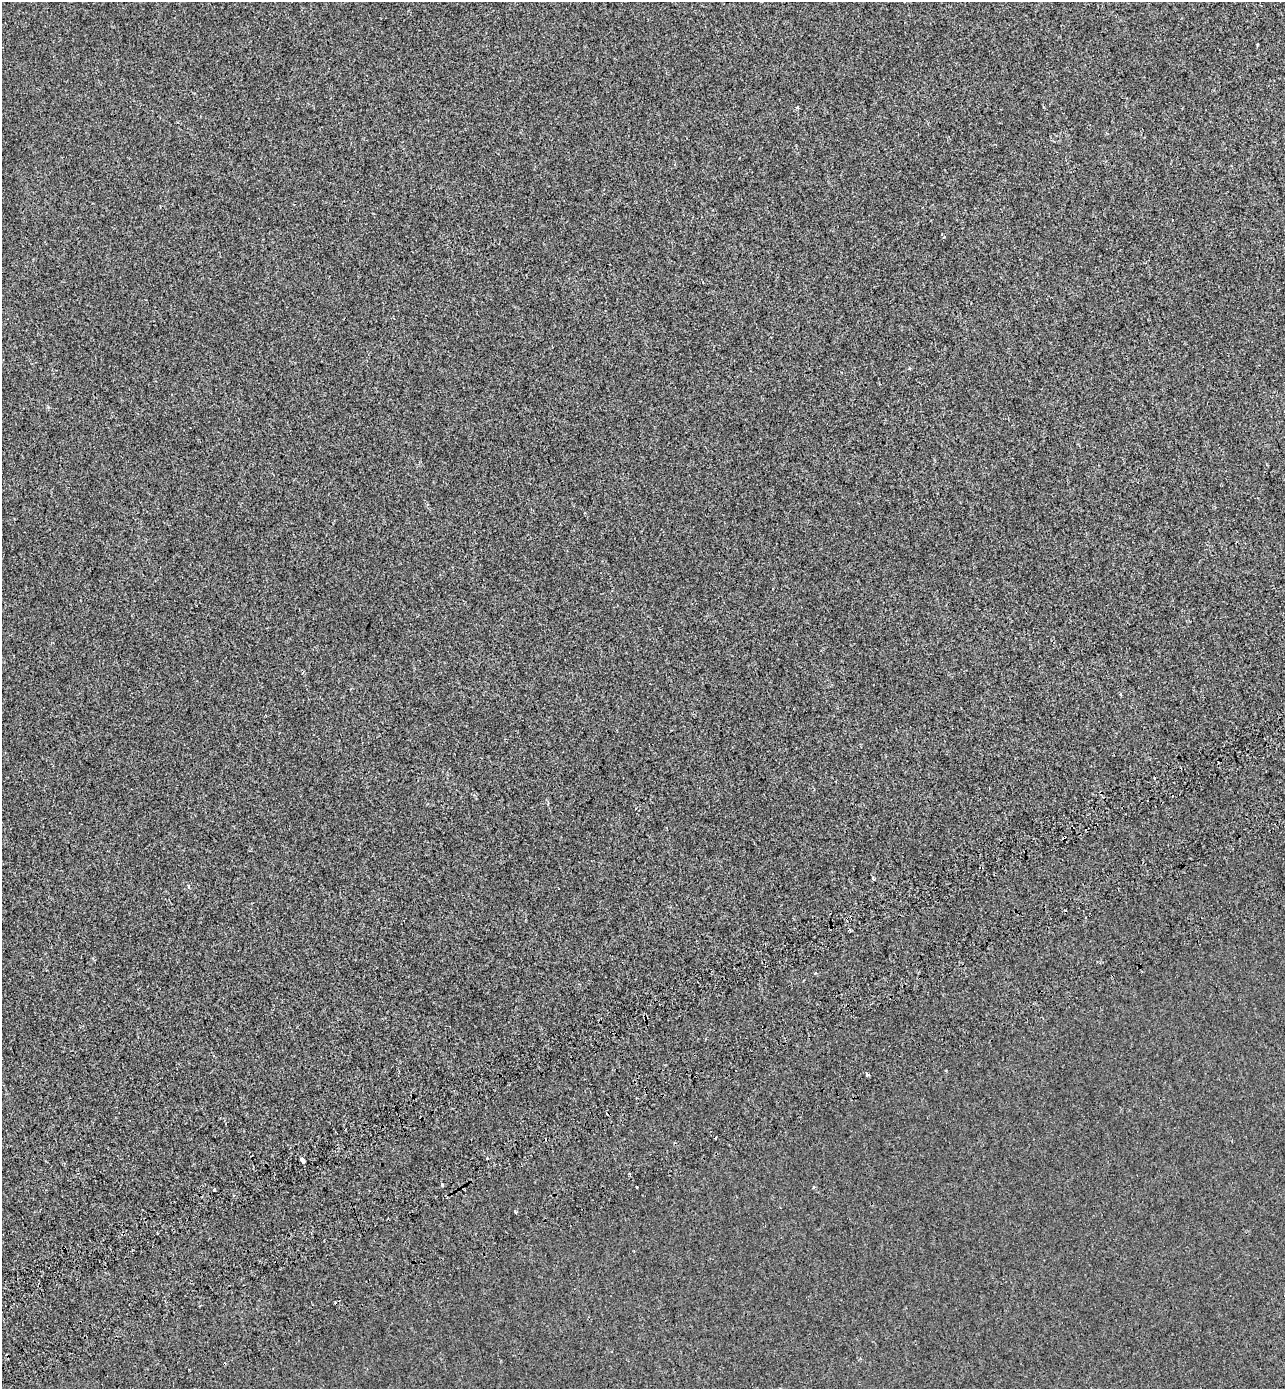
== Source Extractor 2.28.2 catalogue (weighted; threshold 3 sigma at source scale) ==
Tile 7 of 4 x 4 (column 3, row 2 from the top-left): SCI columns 2817-4099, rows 2868-4254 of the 5579 x 5738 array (HDU 1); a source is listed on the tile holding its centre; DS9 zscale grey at full resolution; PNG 1287 x 1391 px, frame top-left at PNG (2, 2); no overlay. Shown black and unused: <1% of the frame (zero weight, under 2 of 3 exposures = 7% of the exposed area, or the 3 px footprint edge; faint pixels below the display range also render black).
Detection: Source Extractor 2.28.2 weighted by HDU 2 'WHT'; one run over the whole footprint, this tile lists its part. Background -1.84e-04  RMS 0.0045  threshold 0.0203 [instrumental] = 3 sigma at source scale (4.5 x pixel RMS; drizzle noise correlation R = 1.50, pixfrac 1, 0.0396/0.0396 arcsec/px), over >= 5 px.
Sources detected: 20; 7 cosmic-ray / hot-pixel residue — not listed; the other 13 listed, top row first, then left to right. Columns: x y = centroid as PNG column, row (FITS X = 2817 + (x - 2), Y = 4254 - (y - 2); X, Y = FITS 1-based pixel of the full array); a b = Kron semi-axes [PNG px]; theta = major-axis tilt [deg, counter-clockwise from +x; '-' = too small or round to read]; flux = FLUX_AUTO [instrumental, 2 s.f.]
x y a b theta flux
797 108 4 4 - 0.78
873 878 4 3 - 0.53
189 886 4 3 - 0.86
868 1074 3 3 - 1
487 1158 3 3 - 1.4
302 1159 5 3 - 8.2
630 1175 5 2 - 0.55
442 1184 3 3 - 1.6
637 1187 3 2 - 0.33
813 1187 4 3 - 0.56
214 1190 3 3 - 0.89
515 1212 4 3 - 2.2
65 1248 2 2 - 0.52
Overlapping masked pixels (flux is a lower limit): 1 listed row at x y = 65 1248
Unlisted compact peaks at least as high as the median listed source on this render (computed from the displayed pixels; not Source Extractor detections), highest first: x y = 944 237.